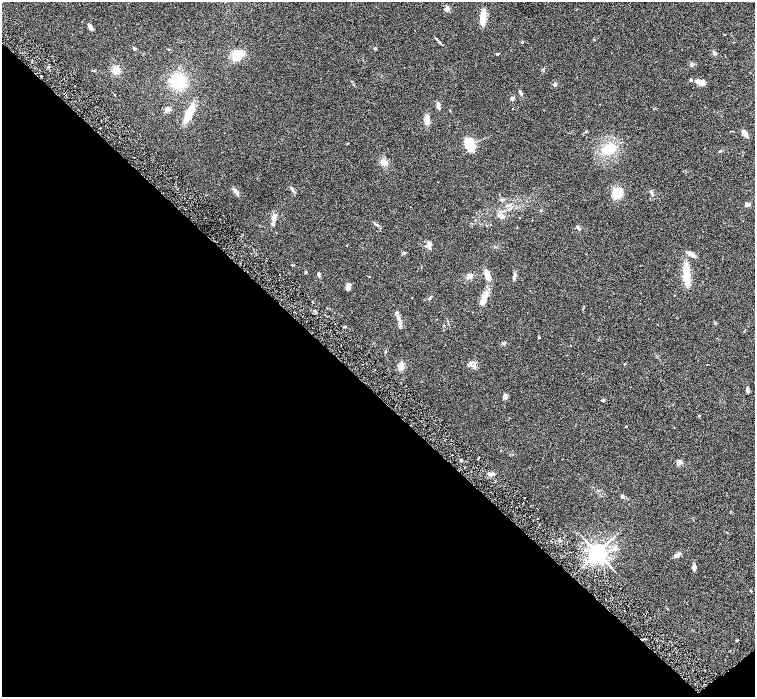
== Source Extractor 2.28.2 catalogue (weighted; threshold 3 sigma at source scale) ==
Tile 14 of 4 x 4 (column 2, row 4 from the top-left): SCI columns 1511-3015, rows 305-1694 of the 6027 x 6025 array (HDU 1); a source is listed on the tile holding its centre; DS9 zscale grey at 2 x 2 block average (1 PNG px = mean of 2 x 2 image px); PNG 757 x 699 px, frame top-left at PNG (2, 2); no overlay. Shown black and unused: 44% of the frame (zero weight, under 3 of 6 exposures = <1% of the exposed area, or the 3 px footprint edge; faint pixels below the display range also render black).
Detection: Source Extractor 2.28.2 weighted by HDU 2 'WHT'; one run over the whole footprint, this tile lists its part. Background 0.039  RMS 0.0033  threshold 0.0137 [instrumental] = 3 sigma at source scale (4.09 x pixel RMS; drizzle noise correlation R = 1.36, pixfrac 0.8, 0.05/0.05 arcsec/px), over >= 5 px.
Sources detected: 90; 2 inside a brighter object's white glare — not listed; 6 inside a brighter listed object's ellipse — not listed separately; the other 82 listed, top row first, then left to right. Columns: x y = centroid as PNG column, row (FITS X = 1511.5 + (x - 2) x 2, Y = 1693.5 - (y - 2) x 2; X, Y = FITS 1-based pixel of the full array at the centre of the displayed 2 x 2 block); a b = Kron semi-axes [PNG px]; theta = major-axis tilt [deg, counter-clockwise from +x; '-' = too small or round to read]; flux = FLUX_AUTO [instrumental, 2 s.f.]
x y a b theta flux
447 9 6 5 - 2.2
483 18 16 5 87 12
90 27 7 4 -59 2.6
439 41 10 2 -45 1.2
522 42 4 3 - 0.58
134 48 5 3 - 0.87
375 48 2 2 - 2.6
169 49 3 2 - 0.38
714 53 5 4 - 1.2
498 54 2 2 - 1.4
237 55 11 9 61 12
692 64 5 4 - 1.2
116 70 7 6 - 6.1
41 76 2 2 - 0.78
691 80 3 3 - 1
178 81 13 12 - 24
701 82 8 6 -37 4.1
555 84 3 3 - 2
520 92 6 3 -67 1.3
512 98 3 3 - 1.9
438 105 7 4 -84 2.2
168 109 6 5 - 2.7
513 109 2 2 - 0.28
189 113 17 6 63 15
427 120 9 5 -87 6
100 128 2 2 - 0.3
586 131 3 3 - 0.5
744 133 6 4 -57 5
470 141 12 9 27 14
608 149 12 9 30 17
720 151 3 2 - 0.45
134 158 2 2 - 0.27
384 162 9 6 -24 4
292 190 8 3 -67 1.3
236 191 8 4 -51 2.9
617 193 9 8 - 13
501 200 6 2 16 0.82
747 204 4 3 - 3.9
501 215 10 6 -19 3.3
274 218 12 5 88 3.9
578 228 6 3 -50 1.3
427 245 7 5 -24 2.2
404 253 4 3 - 0.73
691 254 8 4 -28 4.2
293 265 4 2 - 0.51
306 272 3 2 - 0.95
318 274 5 3 - 1.2
487 275 13 4 -68 6.9
687 275 14 9 -85 9.2
470 276 7 6 - 2.6
514 276 8 3 80 2.3
348 286 8 4 45 2.8
430 297 7 2 56 0.79
484 298 11 7 66 5.6
399 320 17 4 -66 3.3
444 325 3 3 - 0.42
345 326 4 2 - 0.69
539 338 3 2 - 0.5
504 343 5 3 - 1
385 352 3 2 - 0.4
468 365 3 2 - 0.48
401 366 8 5 86 4.1
474 366 8 3 -67 1.8
748 390 8 3 -83 1.6
505 396 6 5 - 2.1
603 400 4 3 - 0.84
699 416 3 2 - 0.58
626 427 3 2 - 0.35
478 458 2 2 - 0.5
461 460 3 3 - 0.68
679 462 2 2 - 13
490 474 5 4 - 2.5
622 496 5 4 - 1.1
525 497 2 2 - 0.32
615 548 7 4 18 2.3
597 553 5 4 - 540
677 555 8 3 30 2.8
694 567 6 5 - 1.8
751 591 4 2 - 0.45
667 609 3 2 - 0.28
737 641 3 2 - 0.42
704 684 2 2 - 0.34
Diffuse or blended objects may show on this block-average render without a row.